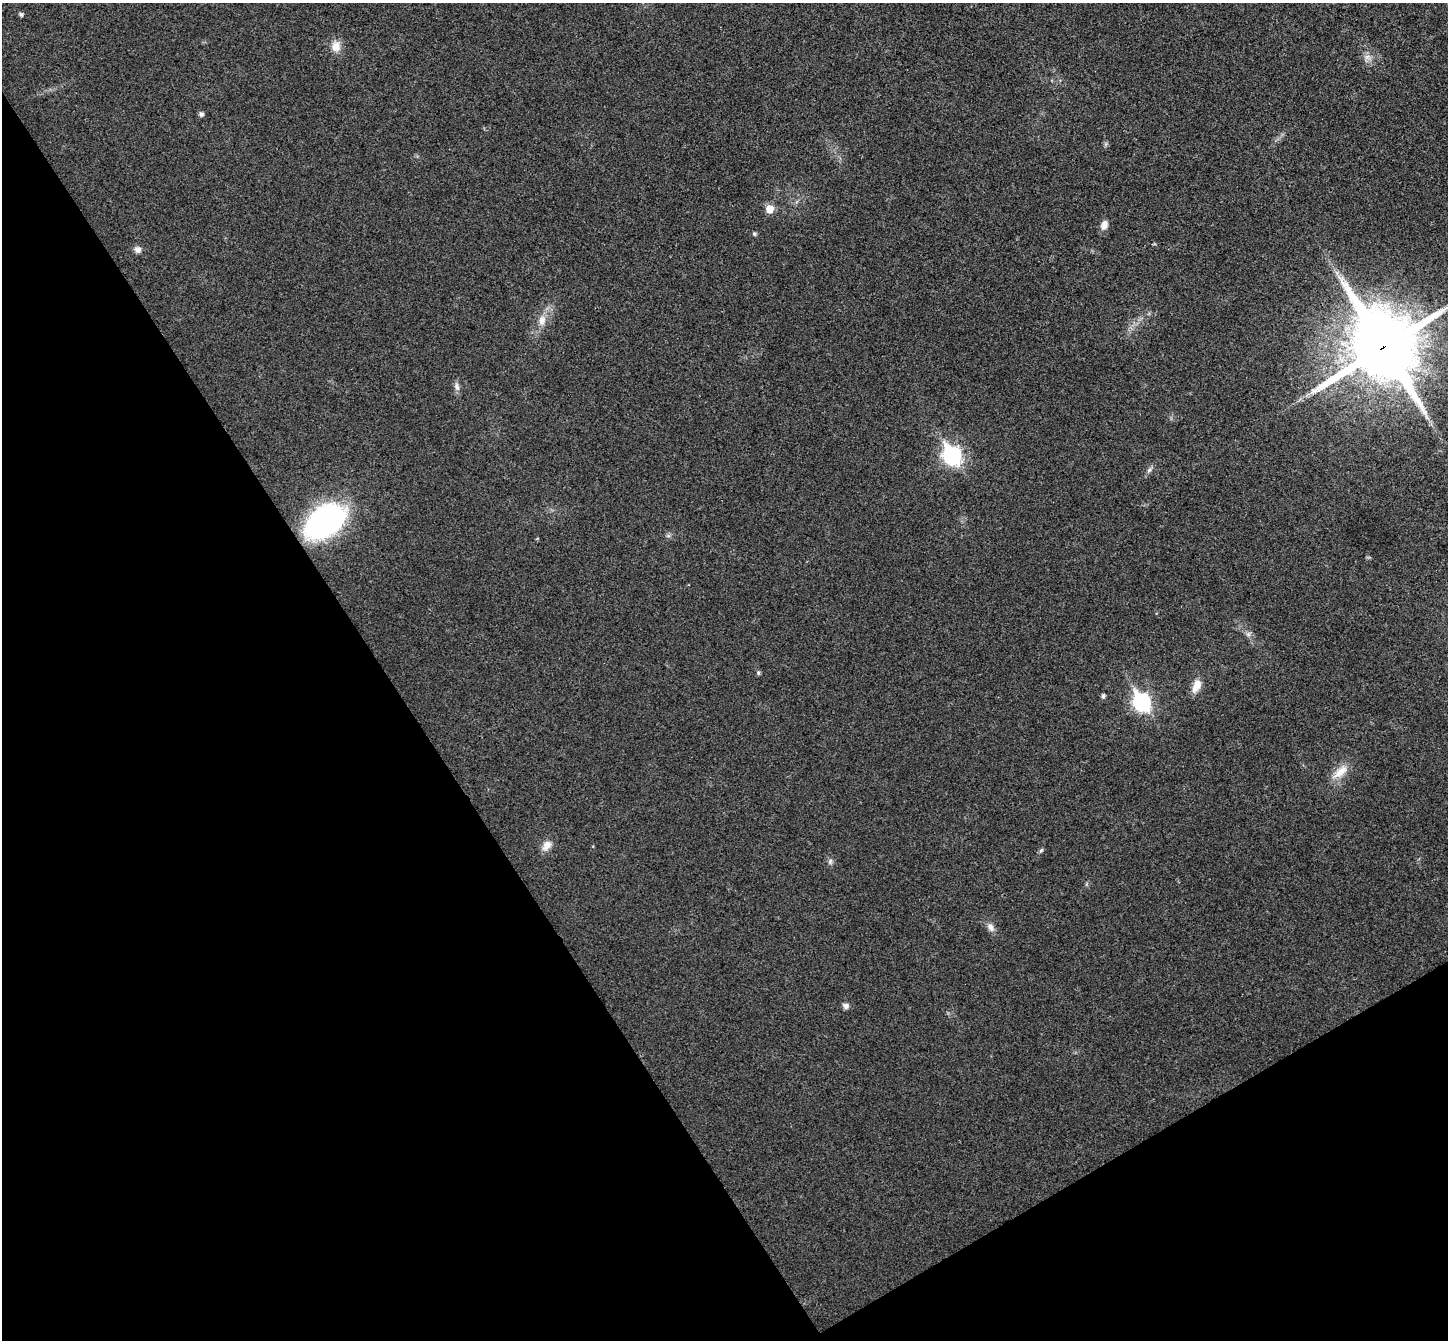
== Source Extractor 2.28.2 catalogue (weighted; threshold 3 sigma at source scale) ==
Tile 14 of 4 x 4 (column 2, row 4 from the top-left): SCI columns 1498-2943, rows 191-1528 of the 5890 x 5866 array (HDU 1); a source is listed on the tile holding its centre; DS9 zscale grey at full resolution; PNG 1450 x 1342 px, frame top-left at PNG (2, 3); no overlay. Shown black and unused: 33% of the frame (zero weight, under 3 of 4 exposures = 6% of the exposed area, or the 3 px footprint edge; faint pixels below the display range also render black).
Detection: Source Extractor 2.28.2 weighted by HDU 2 'WHT'; one run over the whole footprint, this tile lists its part. Background 0.0247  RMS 0.0058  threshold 0.0263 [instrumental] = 3 sigma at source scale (4.5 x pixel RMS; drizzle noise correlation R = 1.50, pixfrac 1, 0.05/0.05 arcsec/px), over >= 5 px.
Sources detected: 26; all 26 listed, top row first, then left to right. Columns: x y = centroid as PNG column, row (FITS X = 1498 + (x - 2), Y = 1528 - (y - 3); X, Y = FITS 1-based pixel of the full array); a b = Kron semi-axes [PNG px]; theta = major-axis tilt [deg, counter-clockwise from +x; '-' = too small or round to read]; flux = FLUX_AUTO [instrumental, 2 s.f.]
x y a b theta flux
21 14 5 5 - 1.3
336 46 12 11 - 5.8
1367 57 8 6 44 2.3
201 114 5 5 - 1.7
769 209 6 6 - 10
1104 225 13 8 77 3.5
754 234 5 5 - 0.88
138 249 8 8 - 2.6
542 320 12 9 78 4.5
1383 347 24 22 -61 5100
457 386 11 6 -78 2.3
1427 417 9 3 -45 1.6
952 455 9 7 -59 190
1149 470 8 4 45 1.4
325 521 38 24 36 130
1248 634 6 6 - 1.5
758 673 6 4 -89 0.82
1196 686 17 9 65 6.1
1103 696 5 4 - 1.5
1142 702 9 7 -61 160
1340 772 24 10 41 8.2
546 845 15 9 49 4.6
1041 850 7 4 53 1
830 861 8 5 71 1.4
991 927 12 7 -58 3
846 1006 8 7 - 2.2
Overlapping masked pixels (flux is a lower limit): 1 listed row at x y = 1383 347
Isophote crosses this tile's border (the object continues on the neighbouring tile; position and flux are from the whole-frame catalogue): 1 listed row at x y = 1383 347